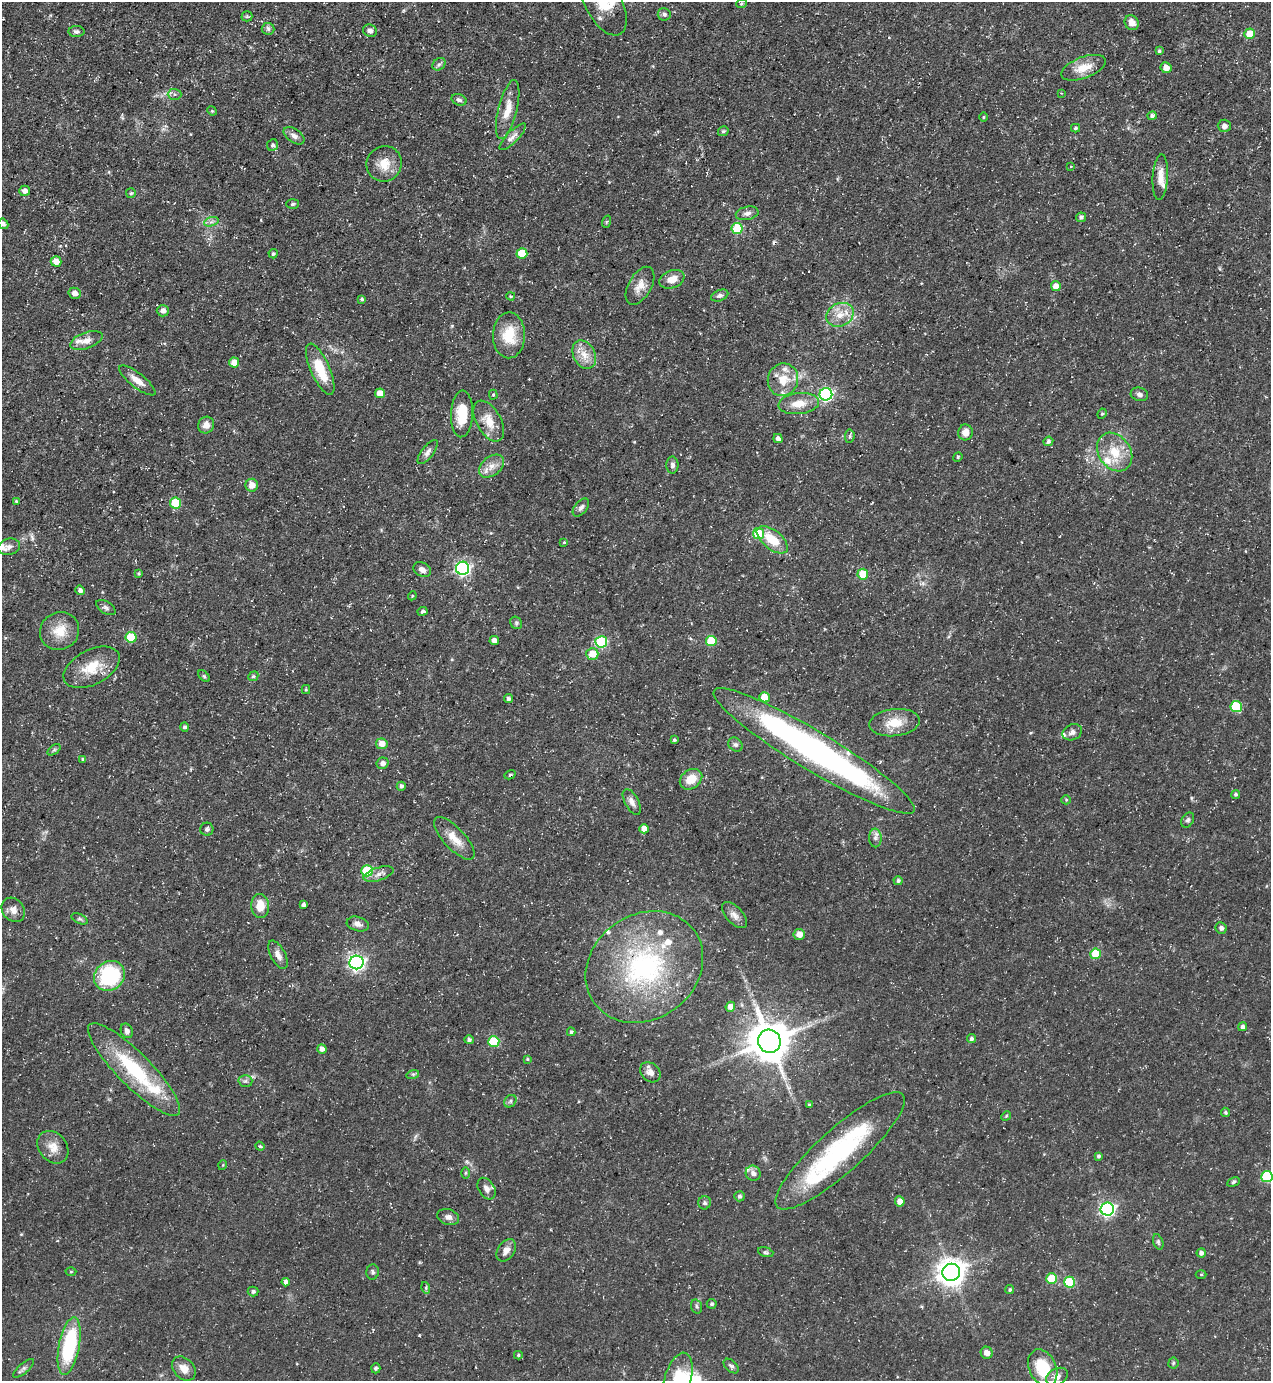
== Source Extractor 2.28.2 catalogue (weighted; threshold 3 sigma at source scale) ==
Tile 11 of 4 x 4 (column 3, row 3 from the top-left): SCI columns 2816-4084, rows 1380-2758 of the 5500 x 5515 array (HDU 1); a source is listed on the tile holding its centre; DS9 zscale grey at full resolution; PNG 1273 x 1383 px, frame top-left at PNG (2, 2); each listed source drawn as its Kron ellipse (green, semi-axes under 4 px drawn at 4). Shown black and unused: <1% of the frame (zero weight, under 3 of 5 exposures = <1% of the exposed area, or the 3 px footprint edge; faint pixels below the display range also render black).
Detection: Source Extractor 2.28.2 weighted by HDU 2 'WHT'; one run over the whole footprint, this tile lists its part. Background 0.0362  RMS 0.004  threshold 0.018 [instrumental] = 3 sigma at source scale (4.5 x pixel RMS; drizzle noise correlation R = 1.50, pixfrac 1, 0.05/0.05 arcsec/px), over >= 5 px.
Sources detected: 216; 1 inside a brighter object's white glare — neither listed nor drawn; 13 inside a brighter listed object's ellipse — not listed separately; the other 202 listed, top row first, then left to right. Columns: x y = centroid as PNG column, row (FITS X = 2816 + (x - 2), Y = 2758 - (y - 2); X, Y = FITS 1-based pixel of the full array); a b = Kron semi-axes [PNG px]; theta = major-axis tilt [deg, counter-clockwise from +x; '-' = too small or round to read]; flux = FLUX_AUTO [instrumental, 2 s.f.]
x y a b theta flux
741 3 5 4 - 0.63
604 4 34 18 -61 12
664 14 6 6 - 1.2
247 16 5 5 - 0.53
1132 23 8 6 -59 3.3
268 29 6 6 - 1
370 31 7 6 - 1.6
76 32 8 5 -1 1.1
1250 34 5 5 - 7.2
1159 51 4 4 - 0.76
439 64 7 5 41 1
1083 68 23 10 20 7.3
1166 68 5 5 - 3
1061 93 4 3 - 0.32
175 94 7 5 -2 1.1
459 100 8 5 -18 1.1
508 110 30 9 76 6.7
212 111 5 4 - 0.5
1152 116 5 4 - 1.2
983 117 5 3 - 0.41
1224 126 6 6 - 1.8
1075 128 4 3 - 0.62
723 131 6 5 - 0.72
294 136 12 6 -36 2
513 137 18 5 45 2.3
273 145 6 5 - 0.98
384 164 18 17 - 6.7
1071 166 3 2 - 0.27
1160 177 23 7 86 4.3
25 191 5 5 - 1.9
131 193 5 5 - 0.63
292 204 6 5 - 0.83
747 213 11 6 12 1.7
1081 217 5 4 - 1
211 222 7 4 18 1.1
606 222 6 4 70 0.55
3 224 5 4 - 1.1
737 228 5 5 - 21
522 253 5 5 - 11
273 254 5 4 - 0.74
56 261 5 5 - 3.9
672 279 13 8 21 4.8
640 286 21 11 60 4.9
1056 286 5 5 - 3.5
75 293 6 5 - 1.7
511 296 4 3 - 0.46
720 296 9 5 22 1.2
362 299 4 4 - 0.73
163 311 6 6 - 2.2
840 315 14 11 27 5.6
509 335 23 16 89 12
86 340 17 8 20 3.3
584 355 15 10 -63 5.2
234 362 5 5 - 3.8
320 369 27 9 -66 12
137 380 22 7 -38 4.2
783 380 16 15 - 7.7
380 393 5 5 - 5
826 394 6 6 - 72
1139 394 9 6 -14 1.4
493 395 5 4 - 0.55
799 404 20 10 6 6.1
462 414 23 11 87 11
1102 414 5 4 - 0.6
489 421 22 12 -61 6.8
206 425 8 8 - 2.5
965 432 8 7 - 3.4
850 436 7 4 84 0.82
778 439 5 4 - 1.5
1048 441 5 4 - 1
428 452 14 6 52 1.8
1115 452 21 16 -55 10
958 457 5 4 - 0.5
672 465 8 6 -89 1.3
492 466 14 9 39 3.7
252 485 6 6 - 3.1
17 502 4 4 - 0.71
176 503 5 5 - 15
581 507 10 6 49 1.4
758 533 6 5 - 15
772 540 18 9 -39 11
564 542 4 3 - 0.34
9 547 11 8 13 2
463 568 6 6 - 89
422 570 9 7 -30 1.9
139 573 3 3 - 0.48
863 574 5 5 - 11
80 590 5 4 - 1.5
412 596 4 3 - 0.39
106 608 11 6 -32 1.2
422 611 5 4 - 0.93
516 623 6 5 - 0.81
60 631 20 18 31 8.1
131 637 5 5 - 15
494 640 5 4 - 2
711 641 5 5 - 15
601 642 6 6 - 36
592 654 6 6 - 6.4
92 667 30 17 28 11
204 676 7 4 -45 0.67
253 676 5 4 - 0.6
306 689 4 4 - 0.5
764 697 5 5 - 6.1
508 699 4 4 - 0.92
1236 706 5 5 - 22
895 723 25 13 6 8.7
184 727 5 4 - 0.94
1072 732 10 7 25 1.8
674 740 4 4 - 0.74
382 744 5 5 - 3.6
736 745 8 6 -42 1.2
54 750 7 4 36 0.67
814 751 117 19 -31 150
83 759 4 4 - 0.86
382 763 6 5 - 1.6
510 775 6 3 30 0.56
691 779 12 9 35 6.8
401 786 4 4 - 0.98
1236 794 4 4 - 0.77
1066 800 5 4 - 0.48
632 802 14 7 -62 2.5
1188 820 8 6 59 1
207 829 6 6 - 1.2
644 829 5 4 - 3.9
454 838 27 10 -47 6
875 838 9 6 -87 1.5
367 871 5 5 - 25
379 874 15 6 18 2.2
898 881 4 4 - 0.93
304 905 4 4 - 1.1
260 906 12 9 -87 6.5
13 910 13 10 -53 2.9
734 915 16 8 -47 2.5
80 919 8 4 -25 0.77
358 924 11 7 -16 2.3
1221 928 6 5 - 1.2
799 934 5 5 - 3.3
1095 954 5 5 - 12
278 955 15 7 -63 2.8
357 962 7 7 - 120
644 967 62 52 36 72
109 976 16 14 41 33
730 1007 5 4 - 2.5
1243 1027 4 4 - 1.3
127 1031 7 6 - 1.5
571 1032 4 4 - 0.61
971 1039 4 4 - 1
469 1040 5 4 - 0.92
494 1041 5 5 - 20
769 1041 11 11 - 1400
322 1049 5 4 - 1.9
527 1059 4 4 - 0.46
134 1070 63 16 -45 33
650 1072 11 9 -43 2.4
413 1074 6 4 18 0.62
245 1081 7 6 - 1.1
510 1101 7 5 47 0.86
809 1105 3 3 - 0.52
1225 1112 5 4 - 0.74
1006 1116 5 4 - 0.46
260 1146 5 4 - 0.51
53 1147 18 14 -50 5.1
840 1151 84 22 42 59
1099 1156 3 3 - 0.87
223 1165 5 3 - 0.35
466 1173 6 4 89 0.65
753 1173 8 7 - 1.9
1267 1177 6 5 - 30
1233 1182 6 4 29 0.66
487 1189 12 8 -58 2.2
739 1196 5 5 - 0.85
900 1201 5 5 - 3
705 1203 6 6 - 0.85
1107 1209 7 6 - 92
448 1217 11 7 -17 2.1
1158 1242 8 5 -69 0.78
506 1250 12 8 54 2.7
766 1252 8 4 -16 0.76
1201 1253 4 4 - 1.4
71 1272 5 3 - 0.39
373 1272 7 6 - 1
951 1272 9 8 - 500
1201 1274 5 3 - 0.41
1052 1279 5 5 - 13
286 1282 4 4 - 1.5
1069 1282 5 5 - 21
426 1288 6 3 -74 0.53
1010 1290 4 4 - 0.79
253 1291 5 5 - 1
712 1304 5 5 - 0.8
697 1306 7 5 -72 0.85
69 1346 29 10 79 36
987 1353 6 6 - 2.4
518 1355 4 4 - 0.6
1173 1363 5 5 - 0.64
731 1366 9 5 -42 1.1
24 1368 13 5 41 1.2
376 1368 5 4 - 0.73
1043 1368 19 13 -64 16
184 1369 14 10 -46 3.8
1057 1377 11 8 27 2.6
678 1380 28 13 75 12
Isophote crosses this tile's border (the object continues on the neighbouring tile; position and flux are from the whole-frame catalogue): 4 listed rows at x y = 604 4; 3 224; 1267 1177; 678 1380